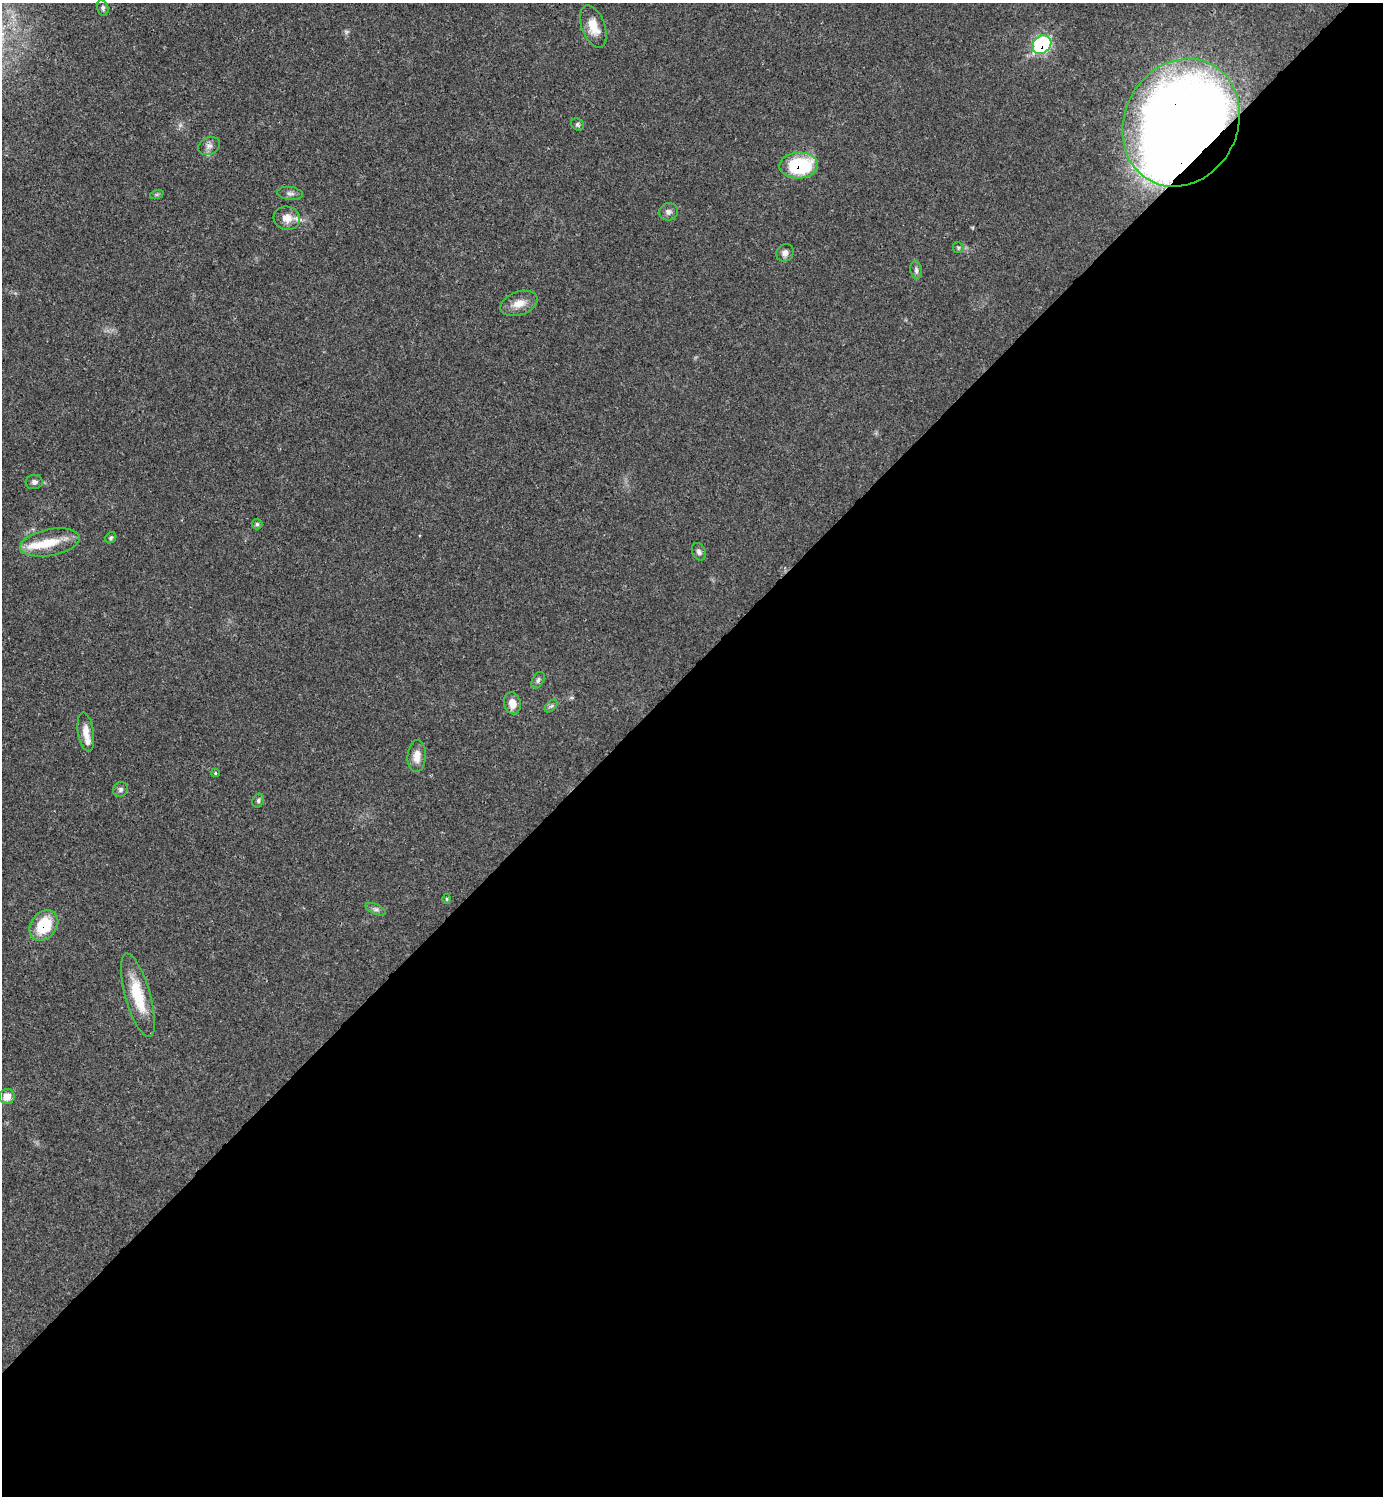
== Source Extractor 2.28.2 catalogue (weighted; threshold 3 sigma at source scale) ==
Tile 15 of 4 x 4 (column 3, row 4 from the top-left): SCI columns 3061-4441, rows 1-1494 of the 5980 x 5981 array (HDU 1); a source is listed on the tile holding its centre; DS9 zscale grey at full resolution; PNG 1385 x 1498 px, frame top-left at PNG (2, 3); each listed source drawn as its Kron ellipse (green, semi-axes under 4 px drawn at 4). Shown black and unused: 55% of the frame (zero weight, under 3 of 4 exposures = <1% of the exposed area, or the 3 px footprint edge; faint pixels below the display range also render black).
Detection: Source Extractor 2.28.2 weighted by HDU 2 'WHT'; one run over the whole footprint, this tile lists its part. Background 0.0207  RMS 0.0022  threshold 0.00989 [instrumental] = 3 sigma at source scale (4.5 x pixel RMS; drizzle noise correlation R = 1.50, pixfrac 1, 0.05/0.05 arcsec/px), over >= 5 px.
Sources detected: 37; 4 inside a brighter listed object's ellipse — not listed separately; the other 33 listed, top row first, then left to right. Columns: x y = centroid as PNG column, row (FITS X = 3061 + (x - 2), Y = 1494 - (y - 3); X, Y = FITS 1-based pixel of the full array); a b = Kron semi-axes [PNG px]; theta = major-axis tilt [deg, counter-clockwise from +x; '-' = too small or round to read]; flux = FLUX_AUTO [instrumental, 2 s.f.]
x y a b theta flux
103 8 8 5 -75 0.55
593 26 22 11 -69 3.7
1042 45 10 8 38 27
1181 123 66 56 62 270
578 124 7 5 -38 0.45
209 146 11 8 26 1.1
799 165 19 13 2 17
290 193 13 6 -6 0.8
157 194 7 4 19 0.37
668 212 9 8 - 0.93
287 218 13 11 -14 2.3
958 248 5 5 - 0.29
785 253 9 8 - 1.1
916 270 9 5 -81 0.68
519 303 19 11 19 2.7
34 482 8 7 - 0.78
257 524 5 5 - 0.4
111 538 6 5 - 0.38
50 542 30 13 11 5.7
699 552 9 6 -64 0.76
538 680 9 5 60 0.6
512 703 11 8 -76 2.3
551 706 8 4 44 0.47
86 732 20 8 -81 2.4
417 756 16 9 86 2.4
215 773 4 4 - 0.27
120 789 8 7 - 0.65
258 801 7 5 64 0.46
447 899 5 3 - 0.22
376 909 11 5 -23 0.66
44 925 17 12 53 8.8
138 995 43 12 -74 8.6
7 1097 8 7 - 2.5
Overlapping masked pixels (flux is a lower limit): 4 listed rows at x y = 1042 45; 1181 123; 799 165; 44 925